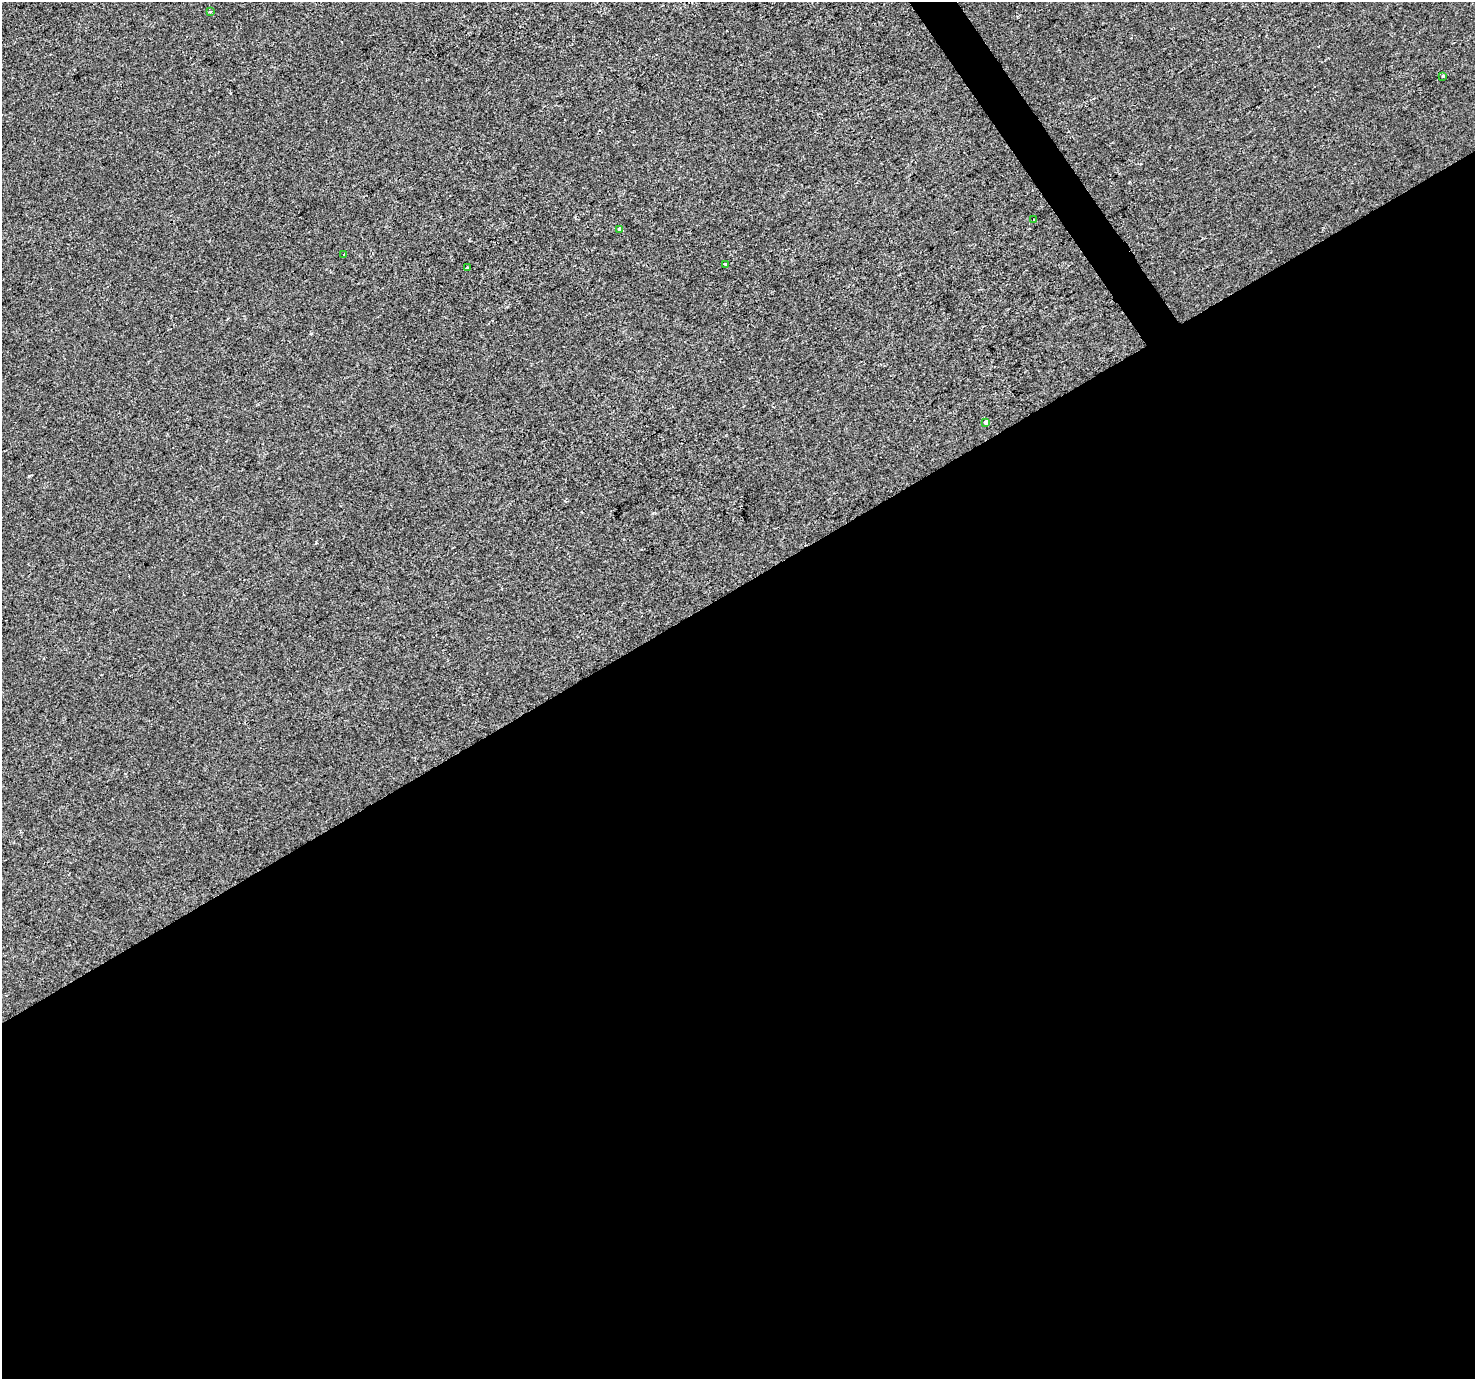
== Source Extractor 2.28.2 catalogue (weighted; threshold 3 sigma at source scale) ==
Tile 15 of 4 x 4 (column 3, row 4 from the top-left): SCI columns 2949-4421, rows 180-1556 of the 5894 x 5806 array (HDU 1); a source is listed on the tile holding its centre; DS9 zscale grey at full resolution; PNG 1477 x 1381 px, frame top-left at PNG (2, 2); each listed source drawn as its Kron ellipse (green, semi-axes under 4 px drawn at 4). Shown black and unused: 58% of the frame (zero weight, under 2 of 3 exposures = <1% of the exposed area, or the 3 px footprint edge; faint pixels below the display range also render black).
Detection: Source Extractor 2.28.2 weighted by HDU 2 'WHT'; one run over the whole footprint, this tile lists its part. Background -5.05e-04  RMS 0.0042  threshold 0.0188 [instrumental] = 3 sigma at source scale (4.5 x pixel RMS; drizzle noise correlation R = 1.50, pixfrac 1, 0.0396/0.0396 arcsec/px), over >= 5 px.
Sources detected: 10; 2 cosmic-ray / hot-pixel residue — neither listed nor drawn; the other 8 listed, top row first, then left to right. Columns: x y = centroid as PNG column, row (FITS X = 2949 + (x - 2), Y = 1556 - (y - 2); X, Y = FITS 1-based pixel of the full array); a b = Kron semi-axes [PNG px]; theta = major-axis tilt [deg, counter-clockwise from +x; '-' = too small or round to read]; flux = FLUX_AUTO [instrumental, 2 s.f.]
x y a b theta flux
210 12 3 3 - 0.41
1443 76 3 3 - 0.6
1034 220 2 2 - 0.31
620 229 4 3 - 0.85
344 255 2 2 - 0.42
725 264 3 3 - 0.72
468 268 3 3 - 0.94
985 422 4 4 - 2.3